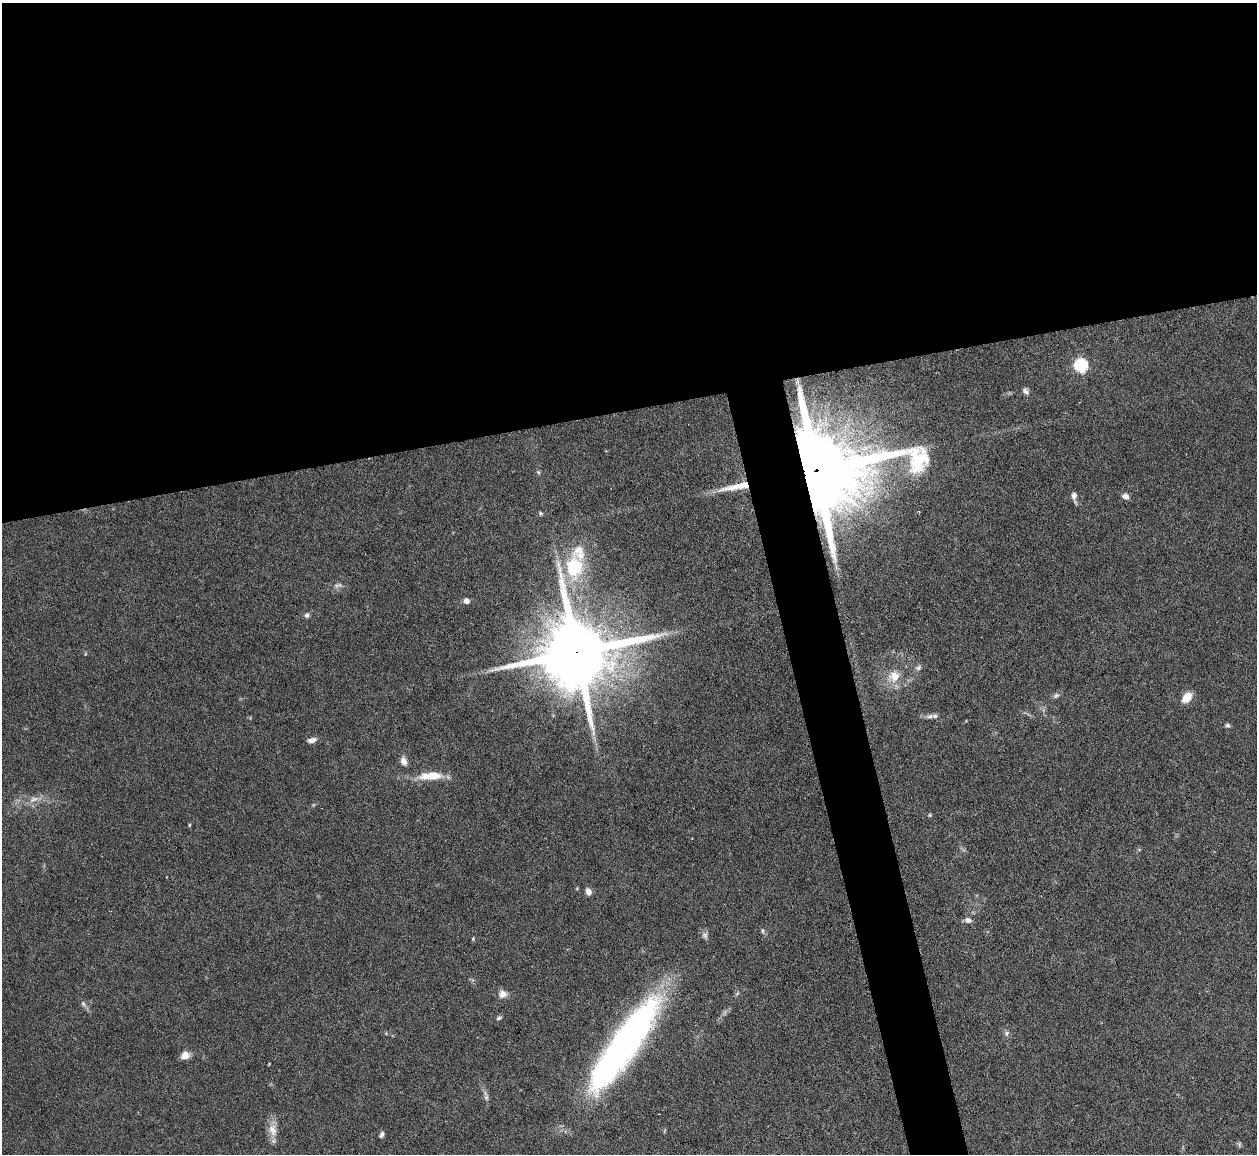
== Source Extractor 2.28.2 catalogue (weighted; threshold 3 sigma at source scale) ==
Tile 2 of 4 x 4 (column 2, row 1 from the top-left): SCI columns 1256-2510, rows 3714-4865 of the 5021 x 5000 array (HDU 1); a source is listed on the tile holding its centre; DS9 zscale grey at full resolution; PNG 1259 x 1156 px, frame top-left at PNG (2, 3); no overlay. Shown black and unused: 38% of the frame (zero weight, under 3 of 6 exposures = <1% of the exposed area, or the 3 px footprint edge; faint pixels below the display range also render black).
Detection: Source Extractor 2.28.2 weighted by HDU 2 'WHT'; one run over the whole footprint, this tile lists its part. Background 0.146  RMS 0.0041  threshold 0.0169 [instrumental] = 3 sigma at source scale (4.09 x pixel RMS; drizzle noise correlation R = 1.36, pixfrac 0.8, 0.05/0.05 arcsec/px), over >= 5 px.
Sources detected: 41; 1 too faint to see at this stretch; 1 inside a brighter object's white glare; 1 long thin detection or spike segment (spike, bleed or trail) — not listed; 1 inside a brighter listed object's ellipse — not listed separately; the other 37 listed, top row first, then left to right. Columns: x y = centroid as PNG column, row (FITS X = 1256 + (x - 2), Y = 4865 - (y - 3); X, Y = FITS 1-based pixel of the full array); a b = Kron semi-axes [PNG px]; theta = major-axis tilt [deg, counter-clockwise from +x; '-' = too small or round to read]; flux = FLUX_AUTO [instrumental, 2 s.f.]
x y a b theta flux
1081 365 6 6 - 55
1026 391 9 6 -50 1.2
818 470 30 20 6 8900
538 472 6 4 -45 0.56
1074 496 8 6 81 1.6
1126 496 8 6 -21 2
541 513 6 5 - 0.68
574 567 36 25 -89 26
466 601 5 5 - 1.9
306 615 6 6 - 1
576 652 25 18 11 5600
919 668 7 6 - 1
894 676 15 14 - 6.4
1056 695 8 6 47 0.99
1187 697 11 8 49 5.7
935 716 9 6 -9 1.3
1228 725 6 5 - 0.79
312 740 11 6 14 1.8
404 761 10 7 -64 2.2
431 776 27 9 4 9
34 799 15 7 25 2.7
930 815 6 3 -71 0.43
189 825 5 3 - 0.37
588 892 7 6 - 2.4
968 920 9 7 -19 1.6
763 931 6 6 - 0.76
705 935 8 7 - 1.3
473 939 5 4 - 0.4
502 994 12 10 18 2.4
83 1004 8 5 -68 0.95
499 1018 7 4 31 0.71
1007 1033 7 5 24 0.94
627 1039 109 27 56 150
185 1055 9 8 - 3.2
486 1097 8 6 -75 1
273 1130 19 11 -78 4.3
382 1135 8 5 67 1
Overlapping masked pixels (flux is a lower limit): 2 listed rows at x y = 818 470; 576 652